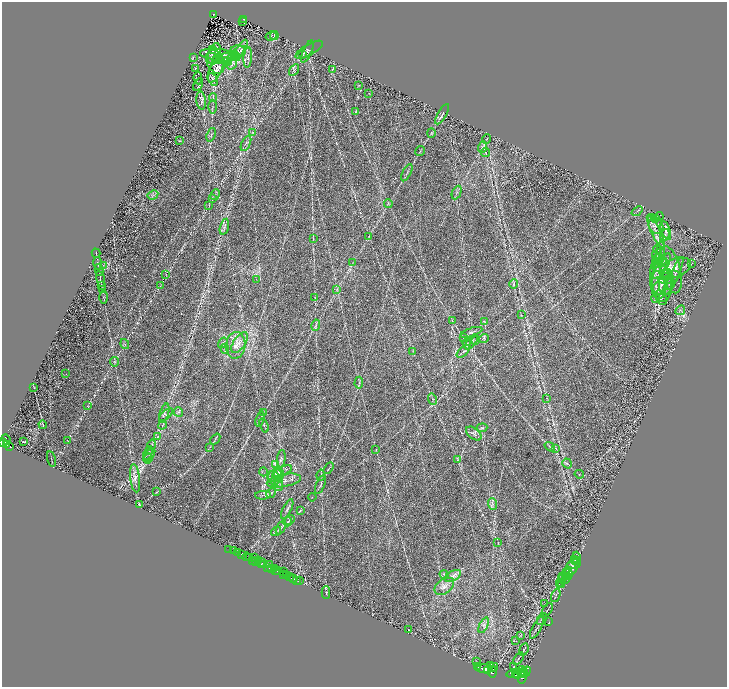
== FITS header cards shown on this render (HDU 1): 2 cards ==
NAXIS1  =                 1450
NAXIS2  =                 1369

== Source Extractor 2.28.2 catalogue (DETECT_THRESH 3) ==
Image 1450 x 1369 px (HDU 1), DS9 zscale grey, zoomed out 1/2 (1 PNG px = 2 x 2 image px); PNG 729 x 689 px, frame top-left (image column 2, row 1369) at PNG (2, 2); each listed source drawn as its Kron ellipse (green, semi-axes under 4 px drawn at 4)
Background 0.88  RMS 0.034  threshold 0.103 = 3 sigma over >= 5 px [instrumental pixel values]
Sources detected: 274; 29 cannot appear on this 1/2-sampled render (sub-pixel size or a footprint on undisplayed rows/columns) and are neither listed nor drawn; the other 245 listed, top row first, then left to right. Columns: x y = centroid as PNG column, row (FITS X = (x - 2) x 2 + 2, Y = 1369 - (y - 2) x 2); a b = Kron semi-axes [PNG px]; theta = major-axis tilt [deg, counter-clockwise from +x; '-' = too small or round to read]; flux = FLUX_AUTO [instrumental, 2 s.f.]
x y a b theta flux
213 14 3 2 - 120
244 19 3 2 - 130
242 21 2 1 - 7.8
274 35 4 2 - 4.1
271 36 6 3 29 6.6
213 49 4 2 - 7.7
241 50 11 3 58 19
309 50 15 5 29 17
238 51 8 5 -2 20
307 52 12 4 66 17
236 53 11 3 39 21
214 54 11 6 75 42
303 54 3 3 - 4.8
220 55 20 6 -7 53
236 57 4 2 - 6.3
248 57 10 3 86 12
193 58 4 1 - 2.7
218 58 5 2 - 6.2
223 59 11 5 13 34
227 61 5 3 - 6.2
215 62 12 8 -66 31
232 65 6 2 34 7.6
196 68 3 1 - 3
332 69 3 2 - 2.9
215 70 14 6 66 61
294 70 6 3 59 11
198 78 6 2 -84 7.5
213 79 7 3 -63 8.4
198 84 7 3 61 8.3
359 85 3 2 - 2.8
369 93 3 1 - 2.2
213 97 4 3 - 6.9
201 101 9 5 -85 15
213 107 7 2 89 6.6
355 112 2 1 - 2.1
442 114 11 2 60 12
252 133 4 3 - 5.6
431 133 5 2 - 5.6
211 135 7 2 72 7.2
487 139 5 2 - 3.9
180 141 3 2 - 2.5
246 143 8 4 65 16
482 147 6 3 67 13
420 151 5 2 - 5.7
485 152 4 3 - 7.7
407 173 9 2 63 9.6
457 193 7 2 65 9
153 195 5 2 - 8.3
215 195 6 2 63 8.2
212 198 4 2 - 3.6
388 203 4 2 - 5.1
209 205 3 2 - 3.4
637 211 6 2 39 7.1
659 216 4 1 - 3.7
651 218 2 2 - 1.6
656 219 4 2 - 4.9
656 226 9 7 -66 30
224 227 8 4 76 18
666 230 10 4 -71 20
656 232 19 4 -65 51
665 235 6 3 65 12
369 237 3 3 - 4.9
313 239 3 2 - 3.1
658 249 4 2 - 6.5
96 253 4 1 - 2.8
661 253 12 3 86 20
657 254 6 2 48 8.2
657 260 5 2 - 8.5
98 263 6 2 -78 7
353 263 3 2 - 2.9
660 264 8 6 44 36
691 264 2 1 - 32
103 265 2 2 - 2.3
662 266 14 5 57 51
675 268 16 9 20 61
99 270 6 2 -78 7.1
670 270 24 10 -76 93
166 275 3 2 - 2.5
659 276 22 9 88 130
674 276 20 2 66 26
669 277 11 6 17 26
100 279 8 2 -76 8
256 279 2 1 - 1.5
666 282 13 7 80 45
669 283 7 4 -80 9.7
514 284 5 3 - 6.1
662 284 18 9 -84 110
102 286 2 2 - 3.1
160 286 3 2 - 3.9
659 287 9 5 58 34
102 289 4 2 - 3.8
337 289 3 2 - 5.3
103 297 6 1 -90 4.7
315 298 2 2 - 2.2
656 298 5 3 - 8.8
661 298 8 5 -62 25
680 310 5 2 - 6.7
521 315 4 2 - 4.5
452 321 4 2 - 4.1
484 321 3 2 - 3.3
316 325 6 2 76 8.1
471 332 11 3 18 17
463 337 3 2 - 4.4
484 338 5 3 - 6.8
475 341 3 2 - 4.6
240 342 12 6 56 50
472 342 9 4 53 21
223 343 6 4 56 13
467 343 6 3 -83 12
125 344 5 2 - 4.9
236 345 13 9 87 74
225 349 5 3 - 9.2
413 351 3 2 - 3.2
463 351 8 2 44 12
114 362 5 3 - 6.9
66 374 2 2 - 9.1
359 383 6 2 86 9.2
34 387 4 1 - 3.3
547 398 2 1 - 1.7
432 399 6 1 -75 5
88 406 3 1 - 2.1
178 412 5 2 - 5.7
263 412 3 2 - 3.4
164 413 10 4 72 25
166 415 8 4 43 22
260 419 8 2 72 8.4
43 425 4 2 - 3.7
163 425 5 2 - 7.9
264 426 7 2 -70 8.1
482 428 5 4 - 9.4
474 434 9 5 -40 21
158 437 4 3 - 6.2
6 439 5 3 - 1000
215 439 6 2 49 6.5
68 441 2 1 - 1.6
3 442 4 2 - 1500
23 442 3 2 - 1.9
7 444 3 2 - 700
152 445 5 2 - 6.3
9 446 3 2 - 400
210 447 3 2 - 2.3
550 447 5 1 - 5
556 448 3 3 - 4.5
376 450 4 2 - 3.3
148 453 7 3 67 14
150 455 7 2 56 12
148 458 5 2 - 7
51 459 8 1 -77 5.2
281 459 9 4 81 18
458 460 4 2 - 4.9
567 463 5 2 - 6.3
275 465 4 3 - 11
329 468 6 2 57 6.2
264 472 4 2 - 4.9
282 472 11 4 27 32
579 474 4 2 - 4.1
276 475 8 6 25 38
321 475 5 2 - 6.6
135 478 14 5 -84 31
273 478 7 6 - 25
278 478 10 4 -80 33
284 481 17 6 11 53
321 484 10 3 68 13
278 485 6 2 -78 11
157 492 3 2 - 2.8
271 493 5 2 - 6.6
263 495 8 3 4 11
312 497 4 1 - 3.4
493 504 6 3 -70 15
139 505 4 2 - 3.3
287 509 11 3 63 16
300 511 4 2 - 4.9
290 520 5 3 - 10
288 522 4 3 - 8.5
281 527 7 3 64 14
276 531 5 2 - 8.3
498 543 3 1 - 2.2
229 549 2 1 - 43
234 551 3 1 - 69
238 553 2 2 - 300
242 555 2 2 - 1700
246 557 4 2 - 220
249 558 3 2 - 140
254 558 3 2 - 470
252 560 2 1 - 65
259 560 3 1 - 790
575 560 2 1 - 1.8
577 560 8 2 -84 5
255 561 3 1 - 720
262 562 2 1 - 260
576 562 3 2 - 3.6
262 564 3 1 - 190
264 564 3 2 - 470
269 564 2 2 - 810
574 564 7 4 9 16
267 567 2 2 - 500
271 568 3 2 - 1200
275 568 3 2 - 1200
571 569 13 5 55 32
276 570 3 1 - 500
278 570 3 2 - 930
284 572 3 1 - 53
284 574 2 2 - 780
444 574 4 2 - 4.5
568 574 6 3 78 7.6
287 575 2 1 - 1000
564 575 8 4 62 16
453 576 9 5 29 27
289 577 3 2 - 1100
562 578 5 4 - 14
566 578 6 2 66 10
293 579 4 2 - 140
297 580 2 1 - 86
299 581 3 1 - 73
560 583 3 2 - 2.5
562 585 4 3 - 8.4
444 586 11 7 37 40
326 592 6 2 -89 6.2
556 595 7 2 70 6.1
545 604 3 2 - 2.9
547 610 7 2 56 7.6
542 619 6 2 52 6.6
549 622 2 1 - 2.4
484 625 8 3 66 18
537 628 12 2 61 14
409 630 2 1 - 2.4
521 635 2 1 - 2
516 641 2 1 - 1.6
524 649 6 2 67 7
518 659 7 2 54 8.5
476 662 2 1 - 1.7
491 666 3 2 - 2700
478 667 2 1 - 260
493 667 5 2 - 5100
514 667 2 1 - 3.4
484 669 9 4 0 18000
488 671 2 2 - 2800
521 671 5 2 - 3800
492 672 6 3 82 6400
523 672 4 2 - 4400
526 672 6 2 60 2400
514 673 8 3 11 10000
516 675 3 2 - 4300
518 676 3 2 - 4800
523 677 7 4 73 6000
At the frame edge (FLAGS 8, measured only in part): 1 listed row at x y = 3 442
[29 sub-pixel or undisplayed-footprint detections neither listed nor drawn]